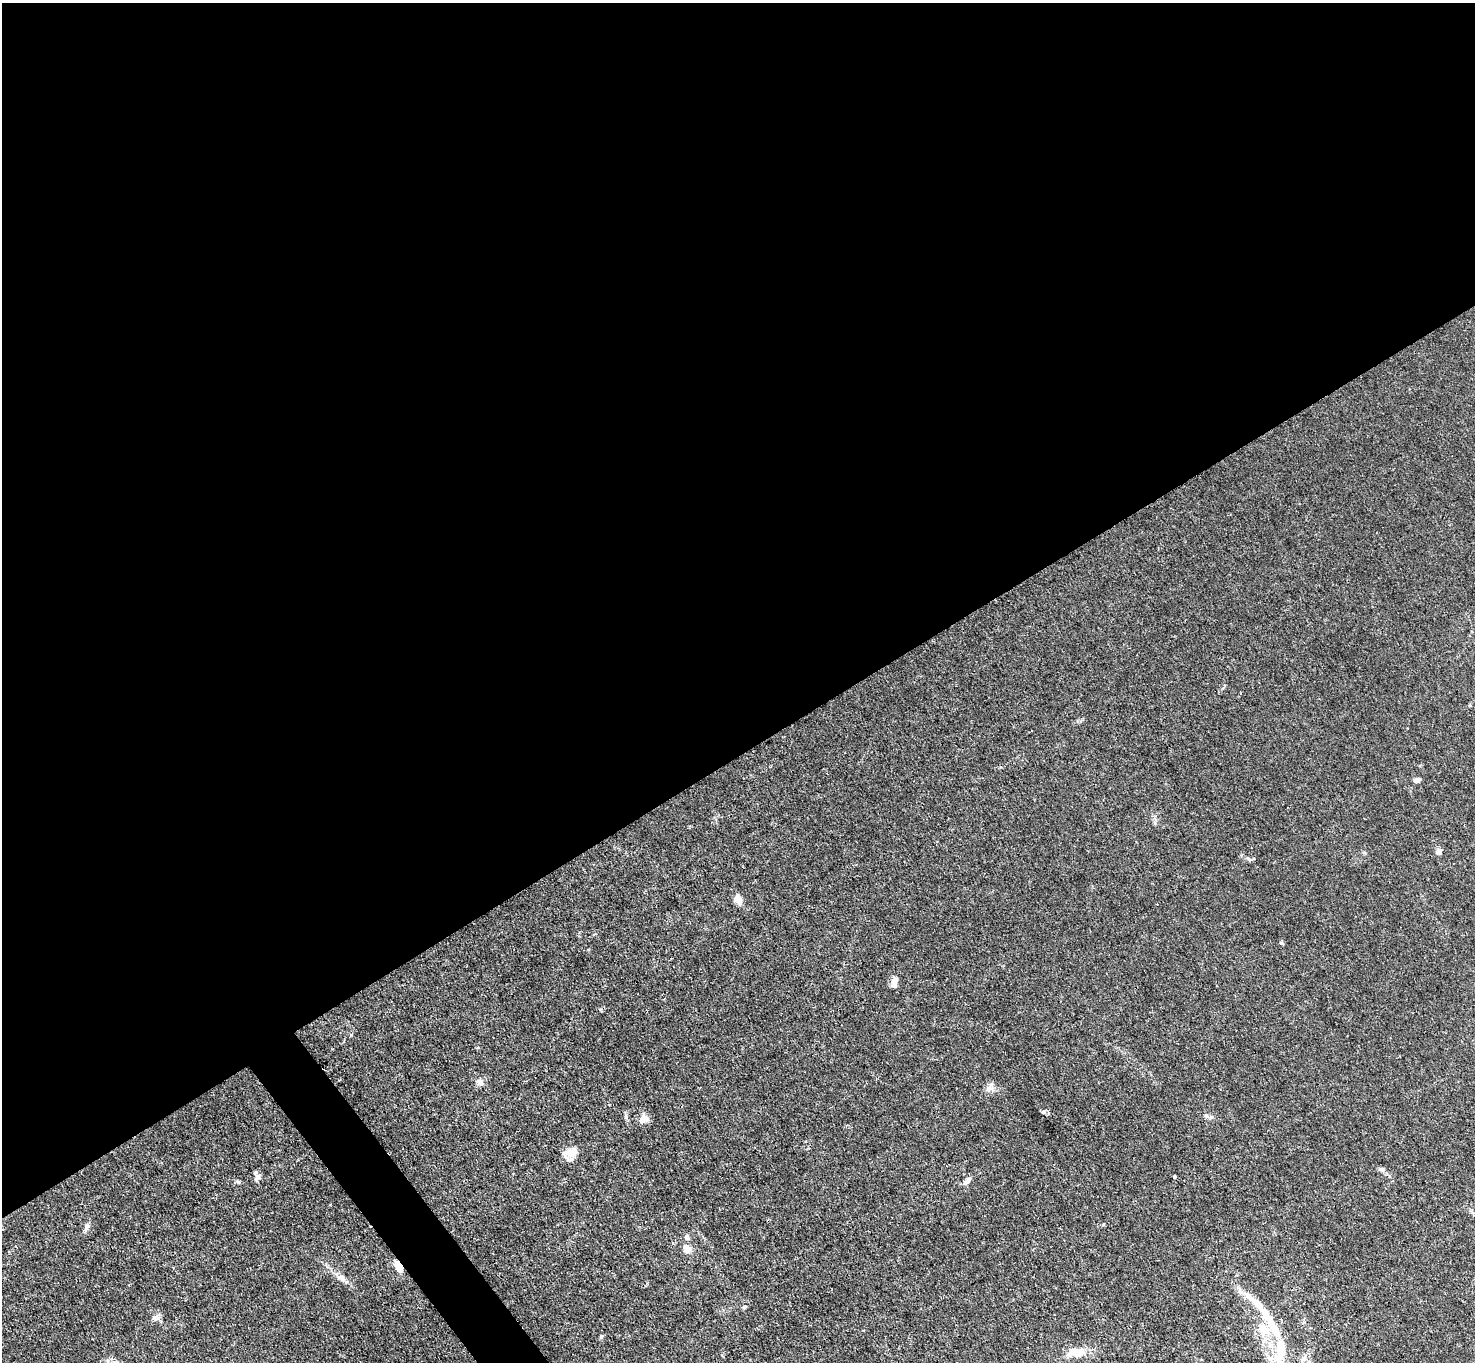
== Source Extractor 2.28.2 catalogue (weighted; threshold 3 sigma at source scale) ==
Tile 2 of 4 x 4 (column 2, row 1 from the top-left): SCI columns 1475-2947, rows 4234-5593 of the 5894 x 5887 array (HDU 1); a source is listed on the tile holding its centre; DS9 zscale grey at full resolution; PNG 1477 x 1364 px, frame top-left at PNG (2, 3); no overlay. Shown black and unused: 57% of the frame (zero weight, under 3 of 4 exposures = <1% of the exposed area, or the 3 px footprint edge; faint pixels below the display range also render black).
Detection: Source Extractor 2.28.2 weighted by HDU 2 'WHT'; one run over the whole footprint, this tile lists its part. Background 0.0269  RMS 0.0028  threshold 0.0124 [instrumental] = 3 sigma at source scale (4.5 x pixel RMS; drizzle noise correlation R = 1.50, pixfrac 1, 0.05/0.05 arcsec/px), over >= 5 px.
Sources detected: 31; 1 inside a brighter object's white glare — not listed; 4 inside a brighter listed object's ellipse — not listed separately; the other 26 listed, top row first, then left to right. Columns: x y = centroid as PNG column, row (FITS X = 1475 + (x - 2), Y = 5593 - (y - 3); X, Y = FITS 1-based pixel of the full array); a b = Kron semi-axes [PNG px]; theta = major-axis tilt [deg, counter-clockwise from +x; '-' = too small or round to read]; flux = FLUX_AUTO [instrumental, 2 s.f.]
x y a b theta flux
1417 780 7 5 9 1.1
1438 851 7 6 - 1.2
738 899 11 7 -55 2.5
1281 943 7 4 -19 0.36
894 982 12 7 83 2
480 1082 9 7 -58 1.4
990 1088 13 4 0 1
1206 1116 7 4 90 0.52
644 1119 13 11 37 2
572 1152 19 12 4 3.2
1381 1169 11 4 -5 0.62
1174 1176 3 3 - 0.44
257 1177 11 5 52 0.73
238 1181 6 4 -20 0.42
967 1181 15 6 47 1.2
86 1228 13 5 72 0.95
686 1248 13 9 -63 2
398 1267 10 5 -64 5.2
342 1278 15 6 -45 1.6
1256 1302 46 8 -44 6.3
744 1307 6 4 15 0.45
156 1317 10 7 -17 1.2
1263 1330 23 15 -69 6.7
601 1337 5 5 - 0.51
1281 1347 17 10 -82 6.5
1077 1352 19 9 4 5.5
Overlapping masked pixels (flux is a lower limit): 1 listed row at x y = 398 1267